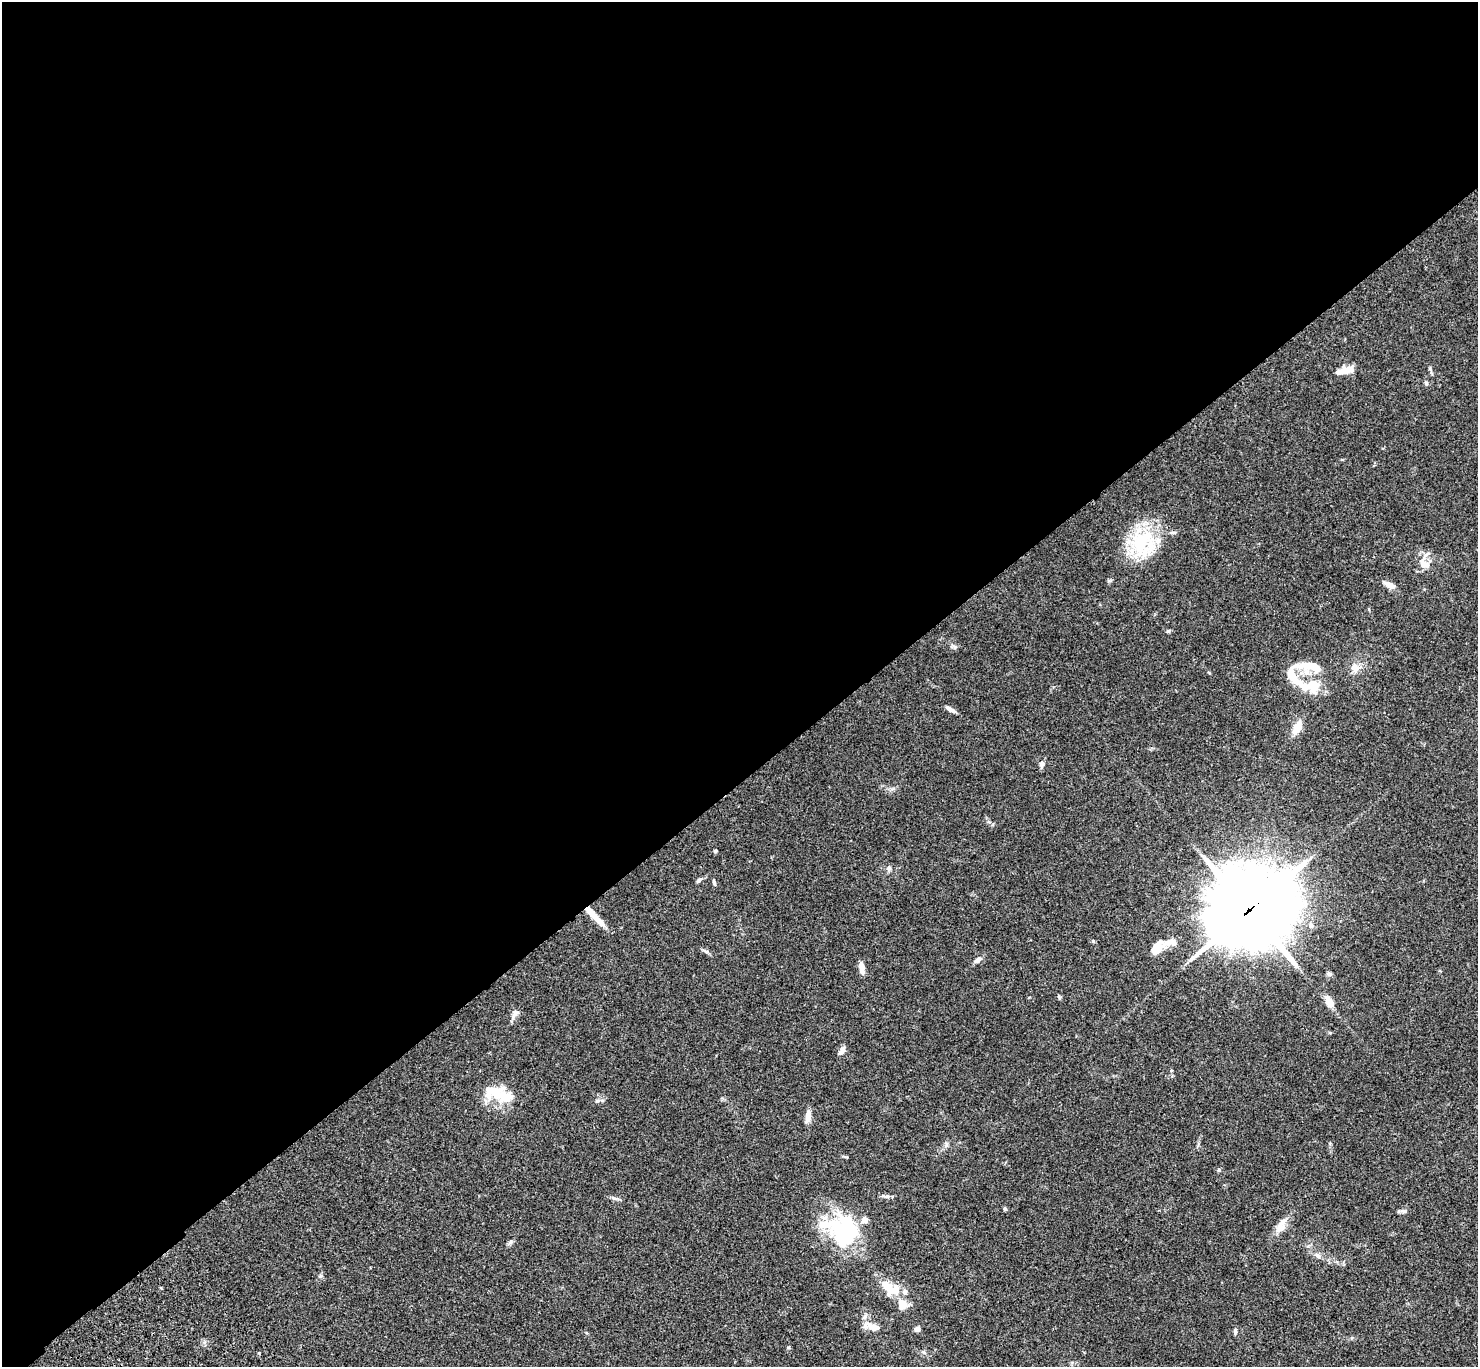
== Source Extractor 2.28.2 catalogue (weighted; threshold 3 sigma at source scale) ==
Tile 2 of 4 x 4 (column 2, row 1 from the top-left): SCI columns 1579-3054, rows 4478-5842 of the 6106 x 6084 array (HDU 1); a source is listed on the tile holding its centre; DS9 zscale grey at full resolution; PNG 1480 x 1369 px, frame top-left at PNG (2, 2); no overlay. Shown black and unused: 57% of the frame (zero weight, under 3 of 4 exposures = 6% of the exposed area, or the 3 px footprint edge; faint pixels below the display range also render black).
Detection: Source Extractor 2.28.2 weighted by HDU 2 'WHT'; one run over the whole footprint, this tile lists its part. Background 0.0591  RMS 0.0053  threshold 0.0237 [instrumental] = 3 sigma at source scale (4.5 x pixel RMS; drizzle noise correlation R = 1.50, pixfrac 1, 0.05/0.05 arcsec/px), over >= 5 px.
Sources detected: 56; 3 inside a brighter object's white glare — not listed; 6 inside a brighter listed object's ellipse — not listed separately; the other 47 listed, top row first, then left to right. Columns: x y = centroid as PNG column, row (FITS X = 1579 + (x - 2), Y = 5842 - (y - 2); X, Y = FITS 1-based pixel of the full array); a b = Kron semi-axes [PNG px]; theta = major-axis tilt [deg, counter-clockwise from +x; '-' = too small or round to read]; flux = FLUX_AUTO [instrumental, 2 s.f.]
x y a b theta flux
1345 370 20 7 13 7.3
1426 383 6 5 - 0.83
1142 542 46 25 64 31
1426 554 10 5 40 1.9
1425 564 16 9 -21 4.1
1390 585 15 6 -28 3.7
1168 631 6 3 18 0.65
954 646 10 4 -27 1.2
1355 668 12 10 -64 4.1
1292 674 30 25 55 14
1312 686 23 16 3 16
951 710 13 4 -28 2.4
1297 728 14 8 63 7
1042 764 7 6 - 1.6
715 851 5 4 - 0.6
889 868 8 5 84 1.1
699 880 9 5 39 1.1
714 883 8 4 -72 0.83
1249 910 33 29 27 3700
594 916 30 6 -45 8.5
1093 941 4 4 - 0.56
1157 948 19 11 54 7.2
706 951 7 5 -29 1.1
978 960 9 6 36 2
862 968 15 6 -84 3.5
1329 974 6 6 - 1.2
1059 997 6 4 -72 0.65
1329 1002 13 7 -63 5.6
515 1014 16 7 60 2.5
842 1050 11 6 56 2.4
499 1095 33 16 -14 17
808 1117 16 7 82 3.4
946 1145 7 4 72 1
1219 1170 5 4 - 0.79
887 1196 8 5 -6 1.2
1005 1209 5 5 - 0.69
1404 1211 9 6 -6 1.5
837 1228 45 30 -22 39
1282 1228 20 9 38 4.9
1318 1256 8 6 -29 1.5
888 1287 21 11 -61 8.9
905 1292 8 6 72 1.6
902 1305 12 9 80 5.5
864 1317 8 5 37 1.3
873 1327 20 7 -16 5.3
917 1329 6 5 - 1.6
1235 1331 9 4 75 0.87
Overlapping masked pixels (flux is a lower limit): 2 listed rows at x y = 1249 910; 594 916
Unlisted compact peaks at least as high as the median listed source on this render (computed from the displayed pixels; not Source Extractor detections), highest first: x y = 597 1101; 788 1347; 1109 581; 1430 369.